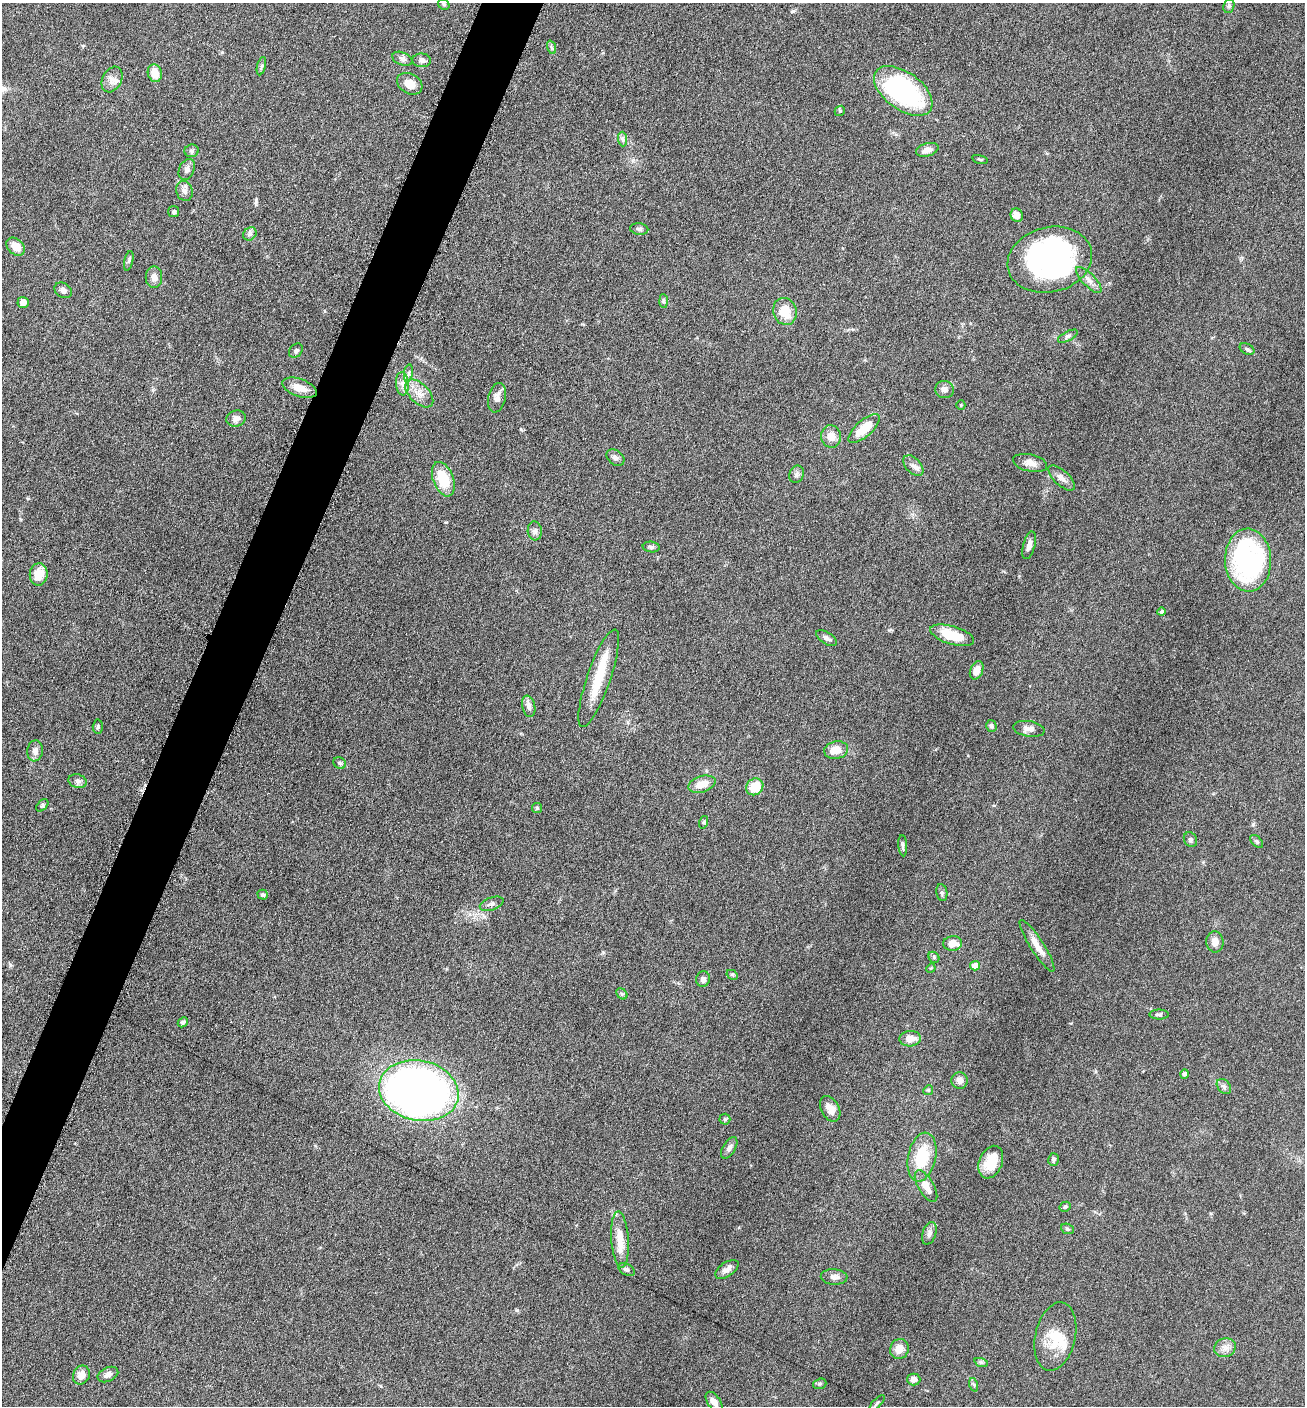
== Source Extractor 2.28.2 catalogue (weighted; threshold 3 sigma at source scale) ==
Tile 7 of 4 x 4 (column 3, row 2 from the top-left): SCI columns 2892-4194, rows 2814-4217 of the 5650 x 5633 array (HDU 1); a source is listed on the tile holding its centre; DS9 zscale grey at full resolution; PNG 1307 x 1408 px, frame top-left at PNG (2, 3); each listed source drawn as its Kron ellipse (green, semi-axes under 4 px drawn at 4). Shown black and unused: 4% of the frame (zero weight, under 6 of 12 exposures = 1% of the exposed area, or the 3 px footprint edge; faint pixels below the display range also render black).
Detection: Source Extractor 2.28.2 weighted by HDU 2 'WHT'; one run over the whole footprint, this tile lists its part. Background 0.088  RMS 0.0039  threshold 0.0158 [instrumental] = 3 sigma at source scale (4.09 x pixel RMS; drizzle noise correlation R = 1.36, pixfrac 0.8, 0.05/0.05 arcsec/px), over >= 5 px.
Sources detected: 127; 4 inside a brighter object's white glare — neither listed nor drawn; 3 inside a brighter listed object's ellipse — not listed separately; the other 120 listed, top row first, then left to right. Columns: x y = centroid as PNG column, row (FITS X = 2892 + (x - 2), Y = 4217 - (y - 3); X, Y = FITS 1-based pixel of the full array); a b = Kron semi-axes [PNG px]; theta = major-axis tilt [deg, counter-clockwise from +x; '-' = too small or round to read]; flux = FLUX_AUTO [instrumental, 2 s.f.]
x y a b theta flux
444 4 6 5 - 0.61
1229 6 7 5 70 0.74
551 47 7 4 -71 0.64
402 59 10 6 -22 1.3
422 60 9 7 -4 1.4
261 66 9 4 76 0.65
155 73 9 7 -73 4.6
112 79 13 9 62 2.4
410 84 13 9 -29 4.1
903 91 33 18 -36 58
840 111 5 4 - 0.52
622 139 7 4 -88 0.92
927 150 11 6 15 2.2
192 151 7 6 - 0.86
980 159 8 3 -13 0.43
187 169 11 7 66 1.6
184 191 10 8 -75 1.5
174 212 5 5 - 0.57
1017 215 7 6 - 2.6
639 229 9 5 -6 0.93
250 234 7 6 - 0.95
16 247 10 7 -43 4.6
1050 260 43 32 14 66
129 261 10 4 77 0.78
154 277 11 8 -90 2.1
1089 280 17 6 -46 2.1
63 290 9 7 -32 1.4
663 301 7 4 -88 0.65
23 302 5 5 - 2.5
785 311 14 11 -70 8
1068 336 11 4 27 0.86
1247 349 8 5 -28 0.78
296 351 8 6 47 0.82
408 373 9 4 81 1
402 384 11 6 -86 1.9
299 388 18 9 -20 4.6
945 390 9 8 - 1.8
419 393 17 9 -44 3.7
497 398 15 8 77 2.4
961 405 5 4 - 0.4
236 419 10 8 19 2
864 429 19 8 41 8.8
831 436 11 10 - 3.8
615 458 10 7 -38 1.2
1030 463 17 8 -13 2.7
913 466 12 7 -47 2
797 474 9 7 67 1.1
1062 478 16 7 -42 2.2
443 479 18 10 -69 12
535 531 9 7 -85 1.4
1029 545 14 6 75 1.9
651 547 8 5 -8 0.88
1248 560 31 23 -88 57
39 574 11 9 82 6.2
1162 612 4 4 - 0.62
952 635 23 9 -17 11
827 638 12 6 -32 1.3
977 670 9 6 67 3
599 678 51 11 71 13
529 706 11 6 -78 1.7
991 726 6 5 - 0.87
98 727 7 5 86 0.68
1029 729 16 7 -9 2.3
836 750 12 8 13 4.9
35 751 10 7 82 2.2
340 763 6 5 - 0.78
78 781 9 6 -16 1.3
702 784 14 8 18 4.9
755 787 9 8 - 8.3
42 805 7 4 46 0.69
537 808 5 5 - 0.54
704 822 6 4 72 0.49
1190 840 8 6 -62 0.88
1257 841 8 5 -45 0.7
903 846 10 4 -85 0.87
942 893 9 5 -80 0.82
263 895 5 4 - 0.59
492 904 12 6 20 1.3
1215 942 10 8 -83 2.7
953 943 9 7 5 4.3
1037 946 30 6 -57 4.1
934 957 6 5 - 0.57
975 966 5 5 - 3.5
931 968 5 4 - 0.39
732 975 6 4 -29 0.52
703 979 8 7 - 1.3
622 994 6 5 - 0.59
1159 1015 10 5 0 0.78
183 1022 5 4 - 1.1
910 1039 11 8 5 3.6
1184 1074 5 4 - 0.94
959 1081 8 8 - 1.8
1224 1086 8 6 -49 1.1
928 1090 5 4 - 0.49
419 1091 40 30 -12 330
830 1109 13 9 -62 3.2
725 1119 5 5 - 0.55
729 1148 12 6 59 1.4
922 1157 25 14 78 15
1054 1160 6 5 - 0.88
991 1162 17 11 68 7.4
926 1186 18 8 -59 3.9
1065 1207 6 4 31 0.66
1067 1229 6 5 - 0.59
929 1233 11 7 72 1.5
620 1239 28 8 -86 5.9
727 1269 13 7 35 2.1
627 1270 9 5 -28 1
834 1277 13 7 -4 1.9
1055 1336 35 20 77 11
1225 1348 11 9 19 2.3
899 1349 10 9 - 3.8
981 1362 7 4 -18 0.67
108 1374 11 7 24 1.8
81 1375 10 8 66 3.1
914 1379 6 6 - 1.8
820 1384 7 5 19 0.6
974 1385 7 4 -72 0.6
714 1402 11 6 -56 2.7
877 1403 10 3 47 0.67
Isophote crosses this tile's border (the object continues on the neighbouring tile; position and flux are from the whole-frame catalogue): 1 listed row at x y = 714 1402
Unlisted compact peaks at least as high as the median listed source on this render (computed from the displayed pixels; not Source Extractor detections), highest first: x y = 517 1310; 793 11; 256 200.